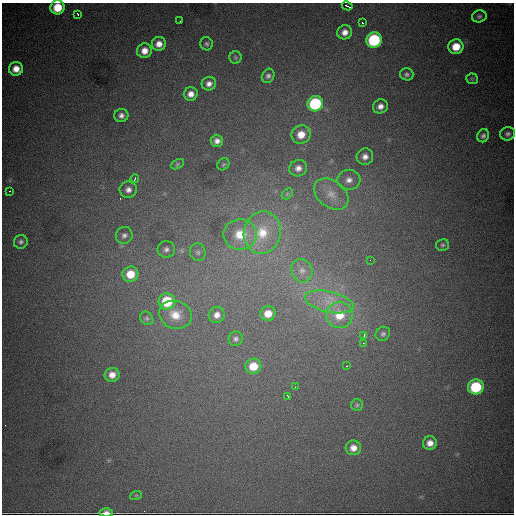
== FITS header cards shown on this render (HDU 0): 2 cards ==
NAXIS1  =                  512
NAXIS2  =                  512

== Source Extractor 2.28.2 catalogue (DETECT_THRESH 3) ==
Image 512 x 512 px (HDU 0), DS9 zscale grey, 1 PNG px = 1 image px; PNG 516 x 516 px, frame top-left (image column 1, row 512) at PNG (2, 3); each listed source drawn as its Kron ellipse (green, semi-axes under 4 px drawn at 4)
Background 6830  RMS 90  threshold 269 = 3 sigma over >= 5 px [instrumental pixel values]
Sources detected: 68; all 68 listed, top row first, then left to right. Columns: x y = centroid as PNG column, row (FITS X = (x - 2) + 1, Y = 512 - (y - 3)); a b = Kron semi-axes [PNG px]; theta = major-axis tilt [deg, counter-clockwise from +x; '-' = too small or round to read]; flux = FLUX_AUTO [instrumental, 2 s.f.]
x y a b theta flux
347 6 5 2 - 11000
58 7 7 7 - 140000
78 14 3 3 - 14000
479 16 7 6 - 15000
180 21 2 2 - 4200
362 23 3 2 - 13000
345 32 7 7 - 44000
374 40 8 7 - 510000
159 44 7 7 - 48000
207 44 7 6 - 13000
456 47 7 7 - 110000
144 51 7 7 - 55000
235 57 6 6 - 9400
16 69 7 6 - 60000
407 74 6 6 - 18000
268 76 7 6 - 20000
472 79 6 5 - 9800
209 84 7 6 - 32000
191 94 7 6 - 41000
315 104 8 7 - 510000
380 106 7 7 - 37000
121 115 7 6 - 27000
508 134 7 6 - 18000
301 135 9 9 - 89000
483 136 7 5 64 18000
217 141 6 6 - 30000
365 157 8 8 - 37000
177 164 7 4 28 8900
223 164 7 5 43 9100
298 168 9 8 - 37000
135 179 4 3 - 5800
349 180 11 10 - 50000
128 190 8 8 - 33000
10 191 2 2 - 4900
287 194 6 4 45 9400
331 194 19 13 -36 100000
262 233 21 18 78 180000
240 234 17 15 -2 130000
124 235 8 8 - 24000
21 242 7 6 - 19000
442 245 6 6 - 12000
166 249 9 8 - 26000
198 252 9 7 -74 17000
370 260 2 2 - 4500
302 271 12 10 -69 48000
130 274 8 7 - 120000
167 301 8 8 - 260000
329 302 25 10 -12 130000
268 314 7 7 - 79000
175 315 16 14 -20 100000
217 315 8 8 - 41000
339 315 13 13 - 150000
147 318 7 6 - 14000
383 334 7 6 - 17000
364 335 3 2 - 12000
236 339 7 7 - 19000
363 343 3 2 - 4000
253 366 8 7 - 120000
346 366 2 2 - 3200
112 375 7 7 - 50000
295 387 2 2 - 3100
476 387 8 7 - 350000
288 396 4 2 - 7500
357 405 6 6 - 11000
430 443 7 6 - 44000
353 448 7 7 - 50000
136 495 6 3 19 6800
106 513 6 4 1 36000
At the frame edge (FLAGS 8, measured only in part): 2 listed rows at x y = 58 7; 106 513